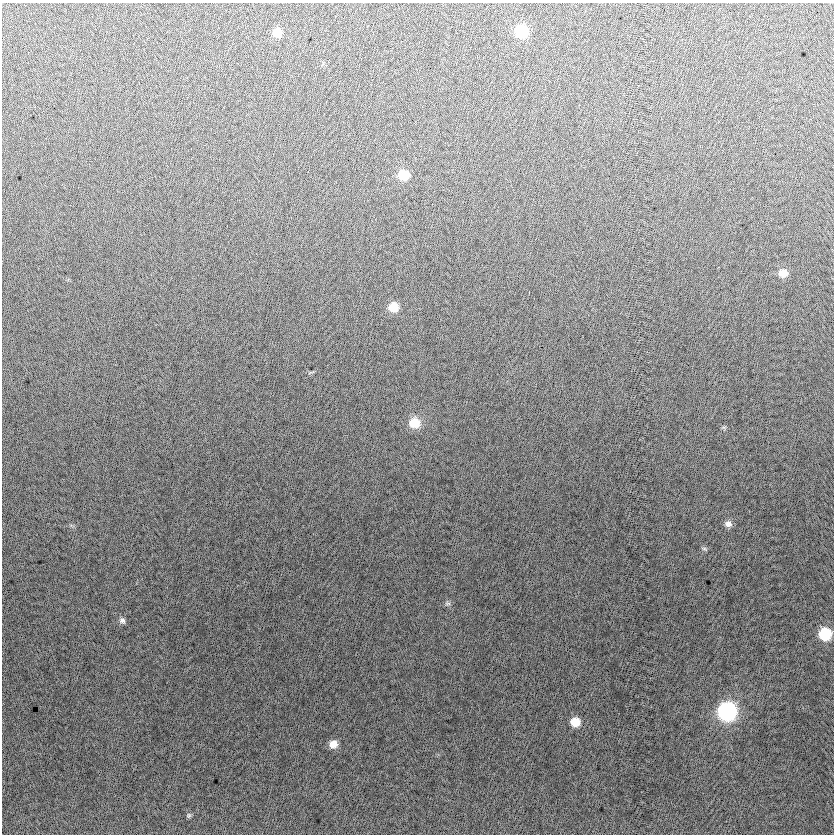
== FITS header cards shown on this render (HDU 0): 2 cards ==
NAXIS1  =                  832
NAXIS2  =                  832

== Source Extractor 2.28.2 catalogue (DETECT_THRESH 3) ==
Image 832 x 832 px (HDU 0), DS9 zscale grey, 1 PNG px = 1 image px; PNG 836 x 836 px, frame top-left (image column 1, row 832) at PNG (2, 3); no overlay
Background -1.5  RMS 13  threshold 38.1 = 3 sigma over >= 5 px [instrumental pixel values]
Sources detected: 16; all 16 listed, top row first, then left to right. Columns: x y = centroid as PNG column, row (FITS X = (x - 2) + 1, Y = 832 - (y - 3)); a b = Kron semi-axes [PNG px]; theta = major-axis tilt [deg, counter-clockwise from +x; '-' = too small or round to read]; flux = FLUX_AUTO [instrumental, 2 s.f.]
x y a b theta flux
521 31 9 9 - 45000
277 33 9 8 - 9900
403 175 9 9 - 20000
783 273 8 8 - 9200
393 307 9 8 - 15000
414 423 11 11 - 19000
724 427 7 4 17 1200
728 524 9 8 - 4600
705 549 8 4 -26 1600
447 603 8 5 -6 2000
122 620 9 7 -46 3000
825 634 9 9 - 40000
727 711 10 10 - 210000
575 722 9 8 - 15000
333 744 8 8 - 8900
189 815 7 6 - 1600